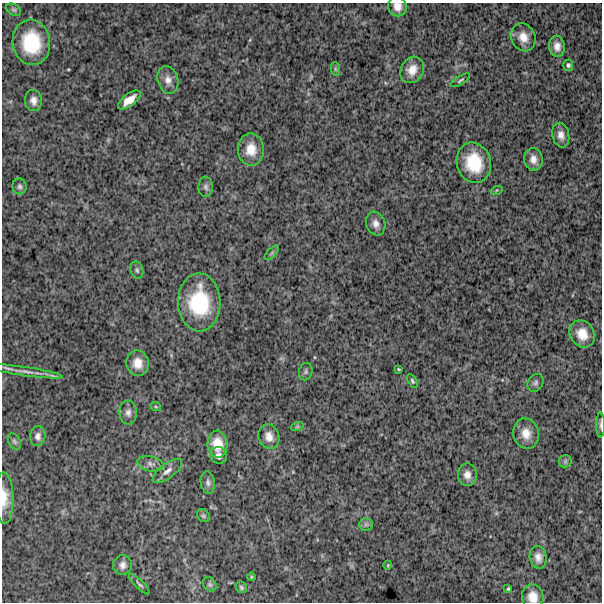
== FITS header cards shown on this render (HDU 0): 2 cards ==
NAXIS1  =                  600
NAXIS2  =                  600

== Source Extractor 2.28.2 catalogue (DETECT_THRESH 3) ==
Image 600 x 600 px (HDU 0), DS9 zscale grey, 1 PNG px = 1 image px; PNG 604 x 604 px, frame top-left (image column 1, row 600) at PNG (2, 3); each listed source drawn as its Kron ellipse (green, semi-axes under 4 px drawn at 4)
Background 1650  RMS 240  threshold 723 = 3 sigma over >= 5 px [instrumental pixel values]
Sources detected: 57; all 57 listed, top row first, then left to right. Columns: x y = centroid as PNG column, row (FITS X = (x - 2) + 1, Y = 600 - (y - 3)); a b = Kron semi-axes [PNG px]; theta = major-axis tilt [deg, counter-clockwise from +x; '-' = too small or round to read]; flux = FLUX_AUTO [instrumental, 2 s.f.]
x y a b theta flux
397 6 10 9 - 1.2e+05
14 10 8 5 -29 3.1e+04
523 37 14 12 -66 1.9e+05
31 42 23 18 -81 7.7e+05
557 46 10 8 -82 1.2e+05
568 65 5 5 - 2.7e+04
335 69 7 4 -89 2.9e+04
412 70 14 11 59 1.8e+05
168 80 14 10 -74 1.2e+05
460 80 11 4 31 3.2e+04
33 100 10 8 -83 9.7e+04
129 100 13 6 38 1.6e+05
561 135 12 8 -78 1.1e+05
251 149 16 13 -88 2.5e+05
533 159 11 9 -82 1.1e+05
474 163 20 17 -73 6.1e+05
20 186 8 7 - 4.2e+04
206 187 10 7 89 5.6e+04
497 190 6 3 18 1.8e+04
376 223 12 9 -71 1.1e+05
272 253 9 3 45 3.0e+04
137 270 9 6 -71 4.2e+04
199 302 29 21 -88 1.0e+06
582 334 14 12 -58 2.5e+05
138 363 13 11 -77 1.9e+05
399 369 3 2 - 1.5e+04
24 371 38 4 -8 1.4e+05
306 372 9 6 77 4.0e+04
412 381 7 4 -59 2.6e+04
535 383 9 7 58 4.7e+04
156 407 5 3 - 1.5e+04
128 413 12 8 -87 8.1e+04
600 425 12 3 90 3.5e+04
297 427 6 4 19 2.3e+04
526 433 15 12 -77 2.0e+05
38 436 10 7 83 7.3e+04
269 437 13 10 -73 1.4e+05
14 441 9 5 -61 3.8e+04
217 444 13 10 -87 2.5e+05
219 455 9 8 - 7.3e+04
565 461 6 6 - 3.2e+04
150 464 13 7 -11 8.7e+04
167 471 17 7 38 1.0e+05
467 475 11 9 -87 1.1e+05
208 483 11 7 -83 5.9e+04
4 498 26 9 -89 2.4e+05
203 516 7 6 - 3.1e+04
366 524 7 6 - 3.9e+04
538 557 11 8 -79 1.1e+05
123 565 10 9 - 8.7e+04
388 565 4 3 - 1.3e+04
251 577 4 3 - 1.4e+04
139 584 13 3 -45 3.5e+04
210 584 7 6 - 3.5e+04
241 587 6 5 - 2.8e+04
508 589 3 2 - 1.7e+04
533 597 12 11 - 1.9e+05
At the frame edge (FLAGS 8, measured only in part): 4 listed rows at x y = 397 6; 600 425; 4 498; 533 597